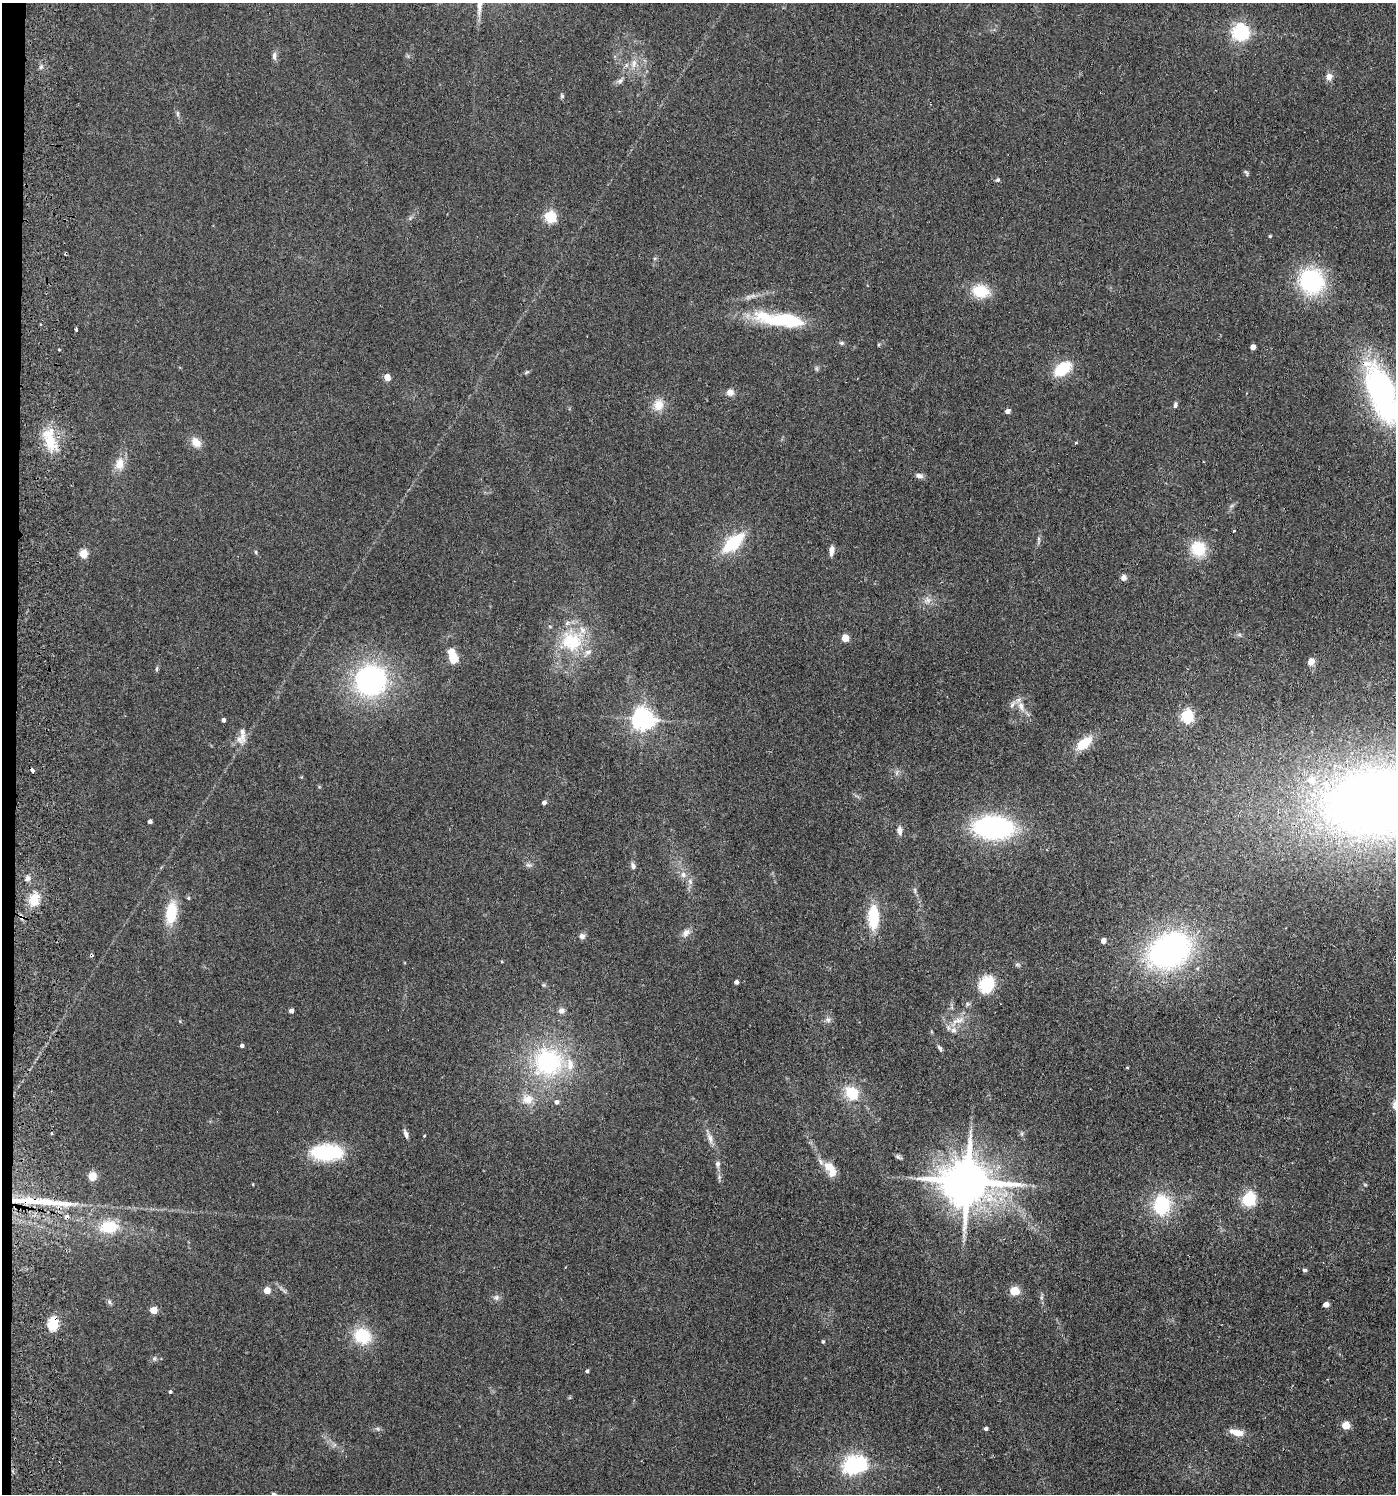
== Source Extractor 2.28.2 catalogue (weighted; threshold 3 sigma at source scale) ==
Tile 4 of 3 x 3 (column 1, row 2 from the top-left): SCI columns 268-1661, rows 1499-2990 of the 4609 x 4488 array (HDU 1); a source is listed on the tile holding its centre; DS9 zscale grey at full resolution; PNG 1398 x 1496 px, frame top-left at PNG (2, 3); no overlay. Shown black and unused: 1% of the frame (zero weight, under 2 of 3 exposures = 3% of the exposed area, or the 3 px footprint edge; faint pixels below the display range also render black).
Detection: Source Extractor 2.28.2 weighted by HDU 2 'WHT'; one run over the whole footprint, this tile lists its part. Background 0.0953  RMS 0.0087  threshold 0.0389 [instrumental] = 3 sigma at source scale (4.5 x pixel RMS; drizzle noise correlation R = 1.50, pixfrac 1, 0.05/0.05 arcsec/px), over >= 5 px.
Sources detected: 140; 2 inside a brighter object's white glare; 2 cosmic-ray / hot-pixel residue — not listed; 9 inside a brighter listed object's ellipse — not listed separately; the other 127 listed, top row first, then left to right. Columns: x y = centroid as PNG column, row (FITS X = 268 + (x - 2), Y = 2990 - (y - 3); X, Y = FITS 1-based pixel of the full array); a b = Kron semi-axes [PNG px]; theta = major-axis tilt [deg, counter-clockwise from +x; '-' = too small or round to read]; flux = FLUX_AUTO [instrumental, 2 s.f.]
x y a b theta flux
1240 32 7 6 - 310
274 56 12 6 -90 3
634 63 13 6 86 5.7
41 67 6 4 45 1.7
1329 77 9 8 - 4.8
620 81 8 6 37 2.6
562 96 7 4 -79 1.5
177 114 8 4 -82 1.7
1246 173 8 4 -57 1.3
997 180 6 5 - 1.4
550 217 5 5 - 92
1270 236 3 3 - 1
1311 281 31 29 -56 77
981 291 21 15 -10 23
786 321 54 13 -7 72
76 329 4 3 - 2.3
842 343 7 5 0 1.6
1253 347 4 4 - 6.5
817 369 7 4 -71 1.4
1062 369 14 8 36 42
527 372 9 3 33 1.3
387 377 6 6 - 6.9
1380 388 39 23 -62 210
730 392 7 7 - 5.7
658 405 16 13 77 11
1175 405 8 5 78 2.3
1007 411 4 4 - 4.9
50 439 34 14 -75 26
196 442 14 10 -47 8.9
1076 443 4 4 - 0.89
119 464 14 10 79 11
919 476 10 6 -10 3.3
1039 539 9 3 -77 1.6
733 542 23 11 42 45
1198 549 18 16 -49 26
832 550 11 5 83 4.7
256 552 6 3 -87 1.1
83 554 5 5 - 34
1123 577 7 7 - 3.1
927 600 11 8 19 4.8
845 638 5 5 - 20
572 641 33 29 -29 49
451 652 5 5 - 11
453 659 5 5 - 50
1311 662 9 7 57 6.1
156 669 6 4 76 1.3
370 680 28 27 - 160
1021 706 16 8 -70 7.3
1187 716 6 5 - 130
643 719 7 7 - 610
223 720 4 3 - 2.4
243 736 20 8 -84 7.4
1084 743 20 10 39 19
32 770 4 3 - 7.5
897 773 9 4 90 2.1
544 802 4 4 - 3.1
1378 802 116 69 6 920
150 821 4 4 - 3.1
993 828 30 17 -3 180
900 831 9 6 -86 4.6
528 865 8 6 -19 2.3
633 866 8 6 -71 2.7
683 875 9 8 - 4.7
27 878 8 7 - 3
690 881 8 6 -70 3
915 890 8 4 -82 1.6
188 898 5 4 - 1
34 899 17 12 74 15
171 913 25 12 83 28
873 917 24 11 90 35
686 933 13 8 51 5.1
582 936 8 8 - 3
1103 941 5 5 - 5.3
1169 951 37 27 29 250
502 962 4 3 - 0.72
1017 965 8 4 -8 1.4
736 982 4 4 - 2.9
987 984 13 10 68 48
544 985 6 4 -44 1.2
291 1011 4 4 - 3.9
561 1011 8 7 - 3.6
828 1020 9 6 -88 2.9
957 1021 25 9 27 11
242 1046 4 4 - 2.3
940 1048 9 4 -58 2
548 1062 36 35 - 110
1127 1068 5 3 - 0.72
852 1093 18 14 -49 23
528 1099 17 13 7 12
556 1102 6 5 - 2.4
1395 1106 14 11 -72 6.3
52 1134 4 3 - 0.92
406 1134 12 5 -72 3
1022 1134 6 4 -72 1.4
424 1136 3 3 - 0.65
710 1138 17 7 -70 5.7
327 1152 35 17 0 55
898 1157 11 4 -27 1.8
718 1164 9 6 -86 2.7
829 1167 14 11 -36 11
92 1176 5 5 - 31
967 1182 14 12 -1 4500
253 1184 4 3 - 0.64
1365 1184 6 3 -20 0.9
1249 1199 6 6 - 160
59 1203 61 8 -5 32
1161 1205 17 14 85 53
109 1227 24 15 6 29
1304 1270 6 5 - 1.7
267 1290 4 4 - 15
1015 1291 5 5 - 39
496 1297 8 7 - 3
1041 1297 6 4 -73 1.6
109 1302 7 5 -69 1.8
1326 1305 5 4 - 6.6
153 1310 5 5 - 21
53 1324 13 9 81 21
362 1336 20 17 -30 33
823 1342 4 4 - 1.4
154 1358 7 5 45 1.8
587 1371 4 3 - 1.6
170 1392 4 4 - 1.4
1346 1425 5 5 - 25
986 1428 4 4 - 2.1
378 1429 6 4 -71 1.3
1237 1432 16 7 -13 11
851 1466 7 6 - 270
Overlapping masked pixels (flux is a lower limit): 3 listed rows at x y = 32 770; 34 899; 53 1324
Isophote crosses this tile's border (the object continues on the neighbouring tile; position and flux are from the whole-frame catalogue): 3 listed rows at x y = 1380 388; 1378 802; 1395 1106